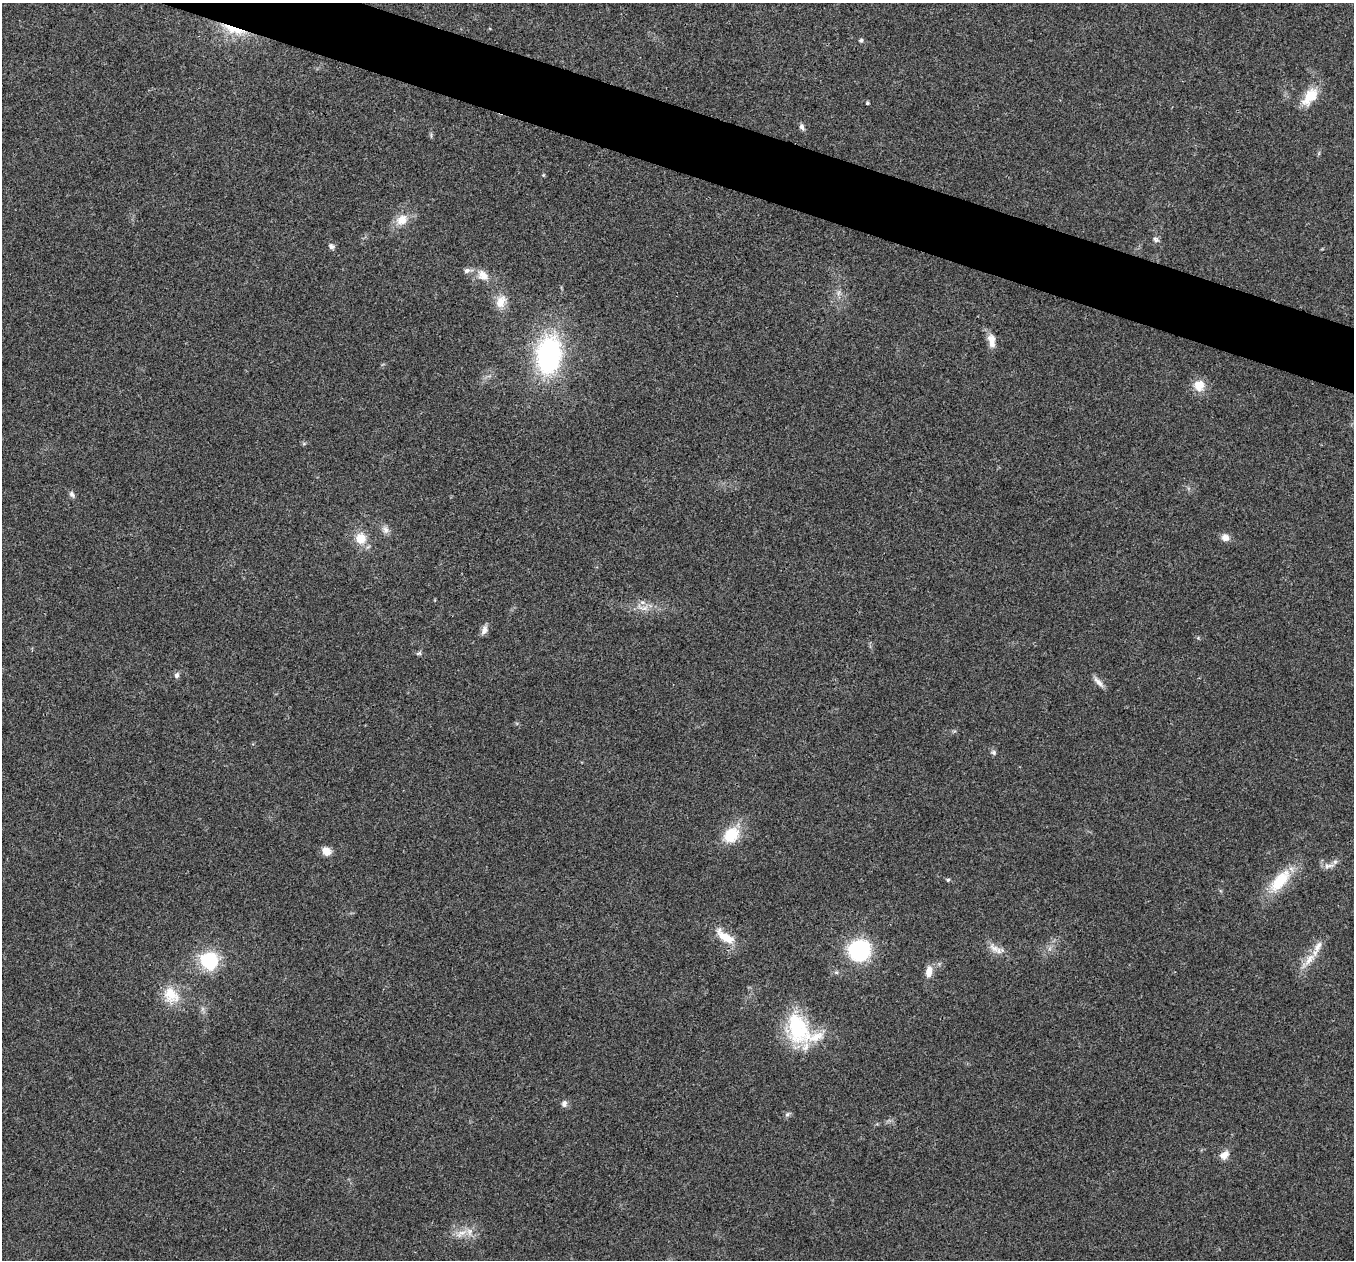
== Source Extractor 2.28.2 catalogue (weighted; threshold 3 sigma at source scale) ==
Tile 11 of 4 x 4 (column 3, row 3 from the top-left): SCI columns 2709-4060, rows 1394-2651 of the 5419 x 5432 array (HDU 1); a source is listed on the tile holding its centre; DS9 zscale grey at full resolution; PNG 1356 x 1262 px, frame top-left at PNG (2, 3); no overlay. Shown black and unused: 4% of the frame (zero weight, under 3 of 4 exposures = <1% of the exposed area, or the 3 px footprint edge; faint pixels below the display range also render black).
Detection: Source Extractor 2.28.2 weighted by HDU 2 'WHT'; one run over the whole footprint, this tile lists its part. Background 0.0211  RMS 0.004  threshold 0.0182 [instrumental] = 3 sigma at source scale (4.5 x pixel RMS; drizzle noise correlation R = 1.50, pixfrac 1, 0.05/0.05 arcsec/px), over >= 5 px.
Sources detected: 46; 3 inside a brighter listed object's ellipse — not listed separately; the other 43 listed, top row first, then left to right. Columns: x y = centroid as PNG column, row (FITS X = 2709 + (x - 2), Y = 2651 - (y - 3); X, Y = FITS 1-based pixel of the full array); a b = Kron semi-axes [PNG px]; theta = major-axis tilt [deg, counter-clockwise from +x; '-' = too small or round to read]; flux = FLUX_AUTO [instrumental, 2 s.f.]
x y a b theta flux
234 30 35 9 -18 9.8
861 40 5 5 - 0.7
1310 96 26 14 52 8.4
867 103 4 4 - 0.52
802 127 8 5 -73 1.2
543 175 5 4 - 0.42
402 220 17 13 40 5.6
1156 240 9 6 -30 1.1
331 247 7 6 - 1.4
467 270 9 7 20 1.4
483 275 16 12 -48 4.3
838 293 7 4 71 0.97
501 302 19 13 71 5
991 340 17 9 -81 3.6
549 355 31 20 82 75
1199 385 14 14 - 5.3
72 494 9 6 -67 1.1
385 530 10 8 -73 1.9
1225 537 10 8 -29 2.5
361 538 14 13 - 6.5
644 608 10 6 27 2.2
484 630 12 7 66 2
419 653 7 5 29 0.71
177 675 7 6 - 1.1
1098 682 18 5 -47 2.2
994 753 7 6 - 0.98
731 835 21 16 45 12
326 851 12 9 -37 3.3
1329 866 17 6 7 2.2
948 880 5 4 - 0.55
1280 881 38 16 49 14
725 937 30 11 -34 7.8
994 948 18 8 -33 3.3
859 950 16 15 - 48
209 960 14 13 - 26
1309 960 19 7 56 4.6
929 972 14 8 82 3.6
171 995 24 19 -48 9.3
798 1028 44 26 -68 30
564 1104 8 7 - 1.5
787 1115 7 4 1 0.78
1224 1155 11 8 37 3.3
462 1232 12 5 5 2.4
Overlapping masked pixels (flux is a lower limit): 1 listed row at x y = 234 30